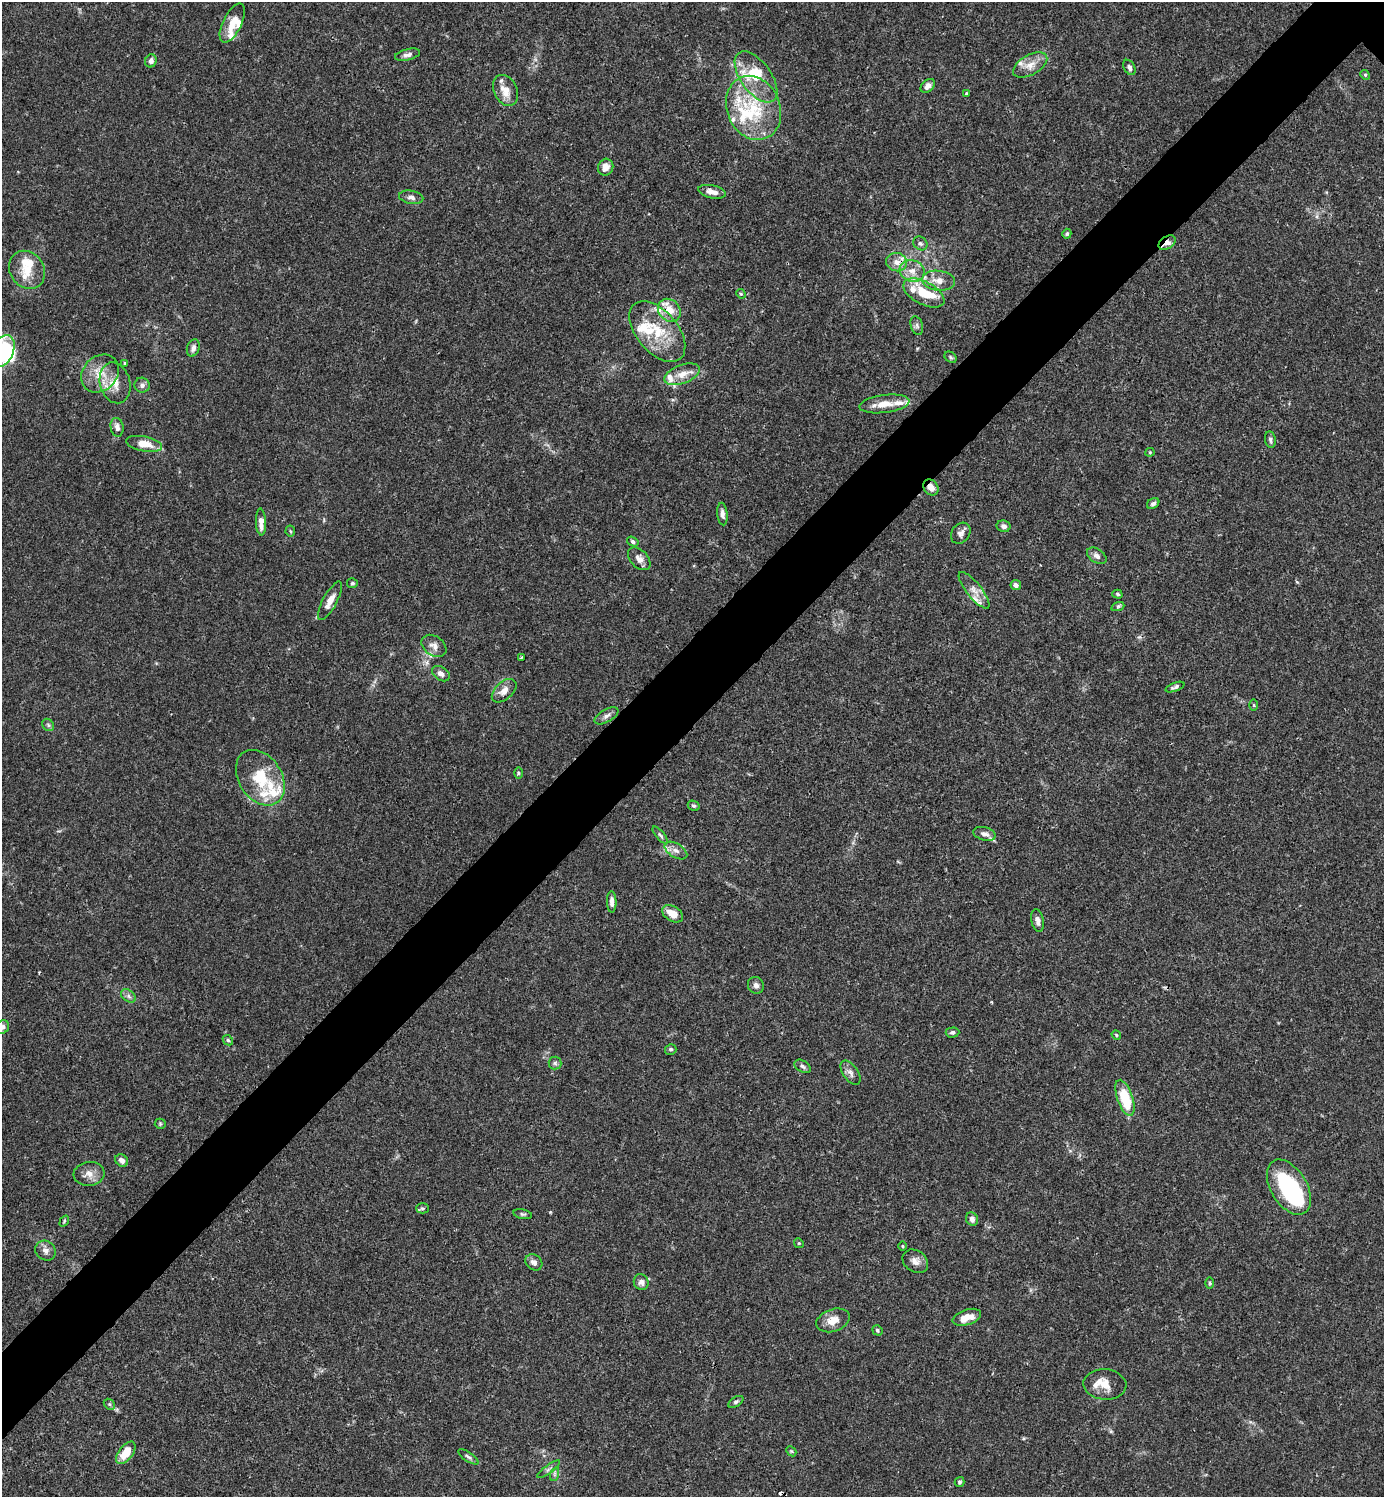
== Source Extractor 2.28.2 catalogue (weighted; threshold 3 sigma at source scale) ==
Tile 7 of 4 x 4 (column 3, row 2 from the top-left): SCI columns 3062-4443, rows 2989-4483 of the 5981 x 5982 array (HDU 1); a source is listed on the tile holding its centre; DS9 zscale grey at full resolution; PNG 1386 x 1499 px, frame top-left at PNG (2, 2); each listed source drawn as its Kron ellipse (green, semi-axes under 4 px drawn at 4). Shown black and unused: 6% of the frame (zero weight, under 3 of 4 exposures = <1% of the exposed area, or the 3 px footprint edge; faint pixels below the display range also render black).
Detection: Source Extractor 2.28.2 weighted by HDU 2 'WHT'; one run over the whole footprint, this tile lists its part. Background 0.0153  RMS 0.0022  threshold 0.0098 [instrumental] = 3 sigma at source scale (4.5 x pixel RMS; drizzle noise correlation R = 1.50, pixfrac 1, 0.05/0.05 arcsec/px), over >= 5 px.
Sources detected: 139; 2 inside a brighter object's white glare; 2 cosmic-ray / hot-pixel residue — neither listed nor drawn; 25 inside a brighter listed object's ellipse — not listed separately; the other 110 listed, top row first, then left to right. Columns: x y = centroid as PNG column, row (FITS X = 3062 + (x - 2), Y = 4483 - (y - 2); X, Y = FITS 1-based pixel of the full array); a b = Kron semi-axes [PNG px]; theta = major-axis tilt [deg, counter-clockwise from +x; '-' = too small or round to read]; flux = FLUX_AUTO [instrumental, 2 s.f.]
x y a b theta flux
232 23 21 9 64 2.8
408 55 13 5 14 0.8
151 61 6 5 - 0.96
1030 65 19 10 30 2.5
1129 67 8 5 -60 0.69
1365 75 5 4 - 0.3
756 77 29 15 -54 6.7
928 86 8 5 41 1.2
506 90 16 11 -64 2.9
966 94 4 3 - 0.26
753 108 33 26 -67 13
606 167 8 7 - 1.7
712 192 14 6 -11 1.6
411 197 12 6 -12 0.93
1067 234 5 4 - 0.41
920 243 7 6 - 0.53
1167 243 9 6 35 1.5
897 262 10 9 - 1.8
27 270 20 17 -54 4
912 271 12 10 -18 2.3
939 281 16 10 -6 2.3
924 293 22 11 -27 5.6
741 294 5 4 - 0.3
669 310 12 10 -46 3.6
917 326 9 6 -73 0.67
657 331 36 20 -50 9.9
193 348 9 6 70 0.87
3 351 17 10 67 6.6
950 357 6 5 - 0.39
125 363 4 3 - 0.34
100 373 20 17 46 4.4
682 374 18 9 20 2.7
115 383 21 15 -75 3.5
142 385 8 7 - 0.77
884 404 25 9 7 3.4
117 427 9 6 -80 1.1
1270 440 8 5 -82 0.51
144 444 18 7 -11 3.1
1150 452 4 4 - 0.23
931 487 9 7 -51 1.5
1153 504 7 5 34 0.56
722 514 11 5 -84 0.94
261 522 13 5 -87 2
1004 526 7 5 -12 0.77
290 531 5 5 - 0.3
961 533 11 9 52 1
633 542 6 4 -34 0.44
1097 556 11 6 -34 0.94
639 559 13 8 -46 1.3
352 583 5 5 - 0.35
1016 585 5 5 - 0.88
974 590 22 7 -51 2.1
1117 594 5 4 - 0.35
330 601 21 7 61 2.3
1118 606 6 4 19 0.35
434 646 13 9 -35 1.5
521 657 3 3 - 0.26
441 674 10 6 -33 0.92
1175 687 10 4 20 0.55
504 691 14 8 42 1.7
1254 705 5 3 - 0.24
606 716 13 6 29 0.95
48 725 6 5 - 0.41
518 773 6 3 -89 0.26
260 778 30 21 -57 9.4
694 806 6 5 - 0.38
984 834 11 6 -15 1.1
660 835 11 4 -50 0.5
676 851 12 7 -32 1.1
612 902 11 4 -89 1.1
673 914 11 7 -31 2.9
1038 921 11 6 -78 1.1
756 985 9 8 - 0.87
128 996 8 5 -38 0.65
3 1027 7 6 - 0.78
952 1032 7 5 3 0.65
1116 1035 5 4 - 0.22
228 1040 6 4 -45 0.37
671 1049 6 5 - 0.4
555 1063 6 6 - 0.47
803 1066 9 5 -32 0.6
850 1073 14 7 -54 1.1
1125 1098 19 7 -71 8.7
160 1124 5 5 - 0.27
122 1160 7 5 -40 0.95
89 1174 15 12 5 2
1289 1187 30 18 -58 22
422 1208 6 5 - 0.4
523 1214 9 4 -11 0.42
972 1219 7 5 -68 0.97
64 1221 6 3 55 0.27
799 1243 5 4 - 0.27
903 1246 5 3 - 0.19
45 1251 11 9 -39 1.2
915 1261 14 10 -36 1.4
534 1262 9 7 -38 0.93
641 1282 8 7 - 1
1210 1283 5 3 - 0.25
967 1317 15 7 18 2.6
833 1320 17 11 19 2.7
877 1330 5 4 - 0.39
1105 1384 21 15 -5 3.1
736 1402 8 4 32 0.48
109 1404 6 4 -44 0.34
791 1451 6 4 -43 0.28
126 1453 13 7 53 4.1
468 1457 12 4 -35 0.61
549 1469 14 3 35 0.55
555 1474 7 4 71 0.43
959 1482 5 4 - 0.36
Overlapping masked pixels (flux is a lower limit): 5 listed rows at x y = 1167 243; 897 262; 669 310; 931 487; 441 674
Isophote crosses this tile's border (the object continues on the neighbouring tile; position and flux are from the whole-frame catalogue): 2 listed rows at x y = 3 351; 3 1027